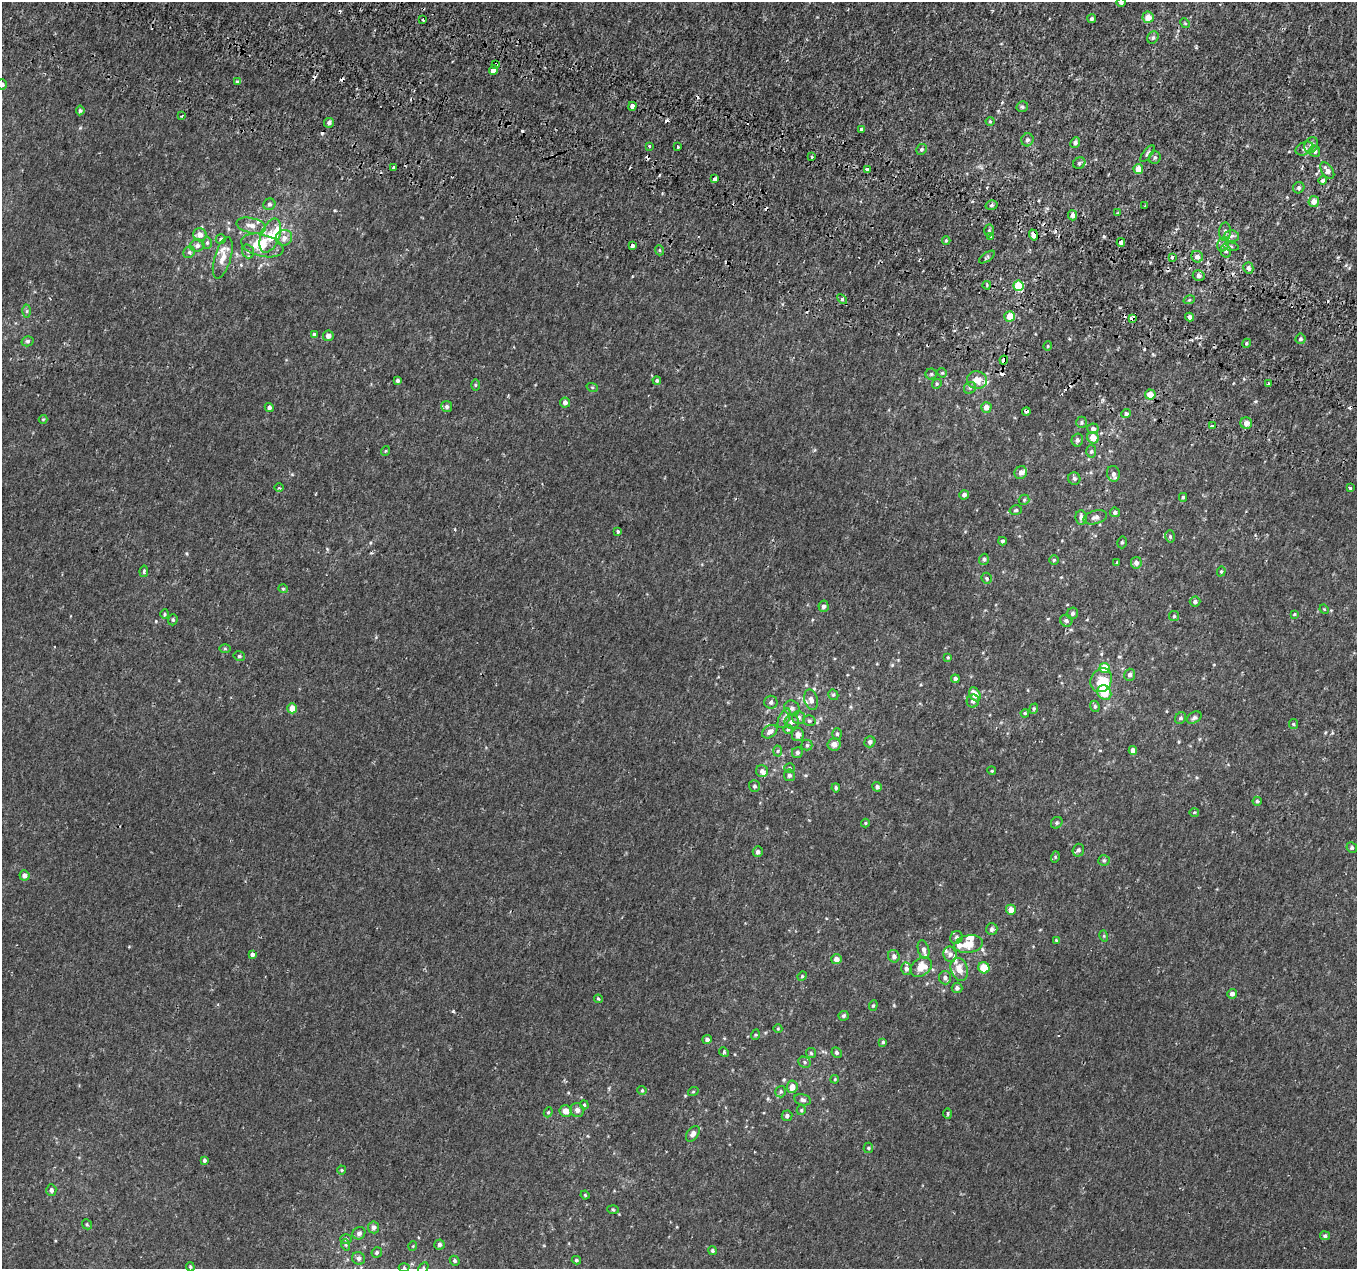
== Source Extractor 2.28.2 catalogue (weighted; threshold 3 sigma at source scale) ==
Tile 11 of 4 x 4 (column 3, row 3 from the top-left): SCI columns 2769-4123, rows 1572-2838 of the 5544 x 5737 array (HDU 1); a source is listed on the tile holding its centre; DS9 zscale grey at full resolution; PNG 1359 x 1271 px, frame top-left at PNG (2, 2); each listed source drawn as its Kron ellipse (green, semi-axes under 4 px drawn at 4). Shown black and unused: <1% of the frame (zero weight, under 2 of 3 exposures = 5% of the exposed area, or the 3 px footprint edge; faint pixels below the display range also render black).
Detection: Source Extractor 2.28.2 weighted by HDU 2 'WHT'; one run over the whole footprint, this tile lists its part. Background 5.62e-04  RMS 0.0017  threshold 0.00757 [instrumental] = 3 sigma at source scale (4.5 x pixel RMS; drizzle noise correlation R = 1.50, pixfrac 1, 0.0396/0.0396 arcsec/px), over >= 5 px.
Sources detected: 299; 1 inside a brighter object's white glare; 18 cosmic-ray / hot-pixel residue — neither listed nor drawn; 18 inside a brighter listed object's ellipse — not listed separately; the other 262 listed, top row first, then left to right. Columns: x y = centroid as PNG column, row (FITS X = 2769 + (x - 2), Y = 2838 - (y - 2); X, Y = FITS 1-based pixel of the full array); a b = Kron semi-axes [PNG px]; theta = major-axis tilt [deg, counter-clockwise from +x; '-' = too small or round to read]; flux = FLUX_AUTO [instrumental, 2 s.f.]
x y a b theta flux
1121 2 4 4 - 0.42
1148 17 5 5 - 1.7
1092 19 4 4 - 0.32
423 20 2 2 - 0.17
1185 23 5 4 - 0.18
1153 37 6 5 - 0.33
496 64 3 3 - 1.1
493 70 5 4 - 4.2
237 82 3 3 - 0.36
2 84 5 5 - 0.38
632 106 4 3 - 5.5
1022 107 6 5 - 0.31
80 110 5 4 - 0.31
181 116 3 2 - 0.16
990 121 4 4 - 0.18
329 123 5 4 - 0.45
861 130 4 3 - 0.55
1027 140 6 6 - 0.41
1075 143 6 4 64 0.51
1311 145 8 6 60 0.71
649 146 4 3 - 0.26
678 147 3 2 - 0.2
1304 148 9 6 25 0.54
922 149 5 5 - 0.33
1315 151 5 5 - 0.45
1147 153 10 3 52 0.27
812 157 3 3 - 0.27
1155 157 6 6 - 0.35
1079 163 6 5 - 0.31
393 168 4 3 - 0.49
867 169 4 3 - 1.1
1138 169 5 5 - 1.6
1327 171 9 5 -54 0.98
715 179 4 3 - 1.5
1323 180 4 4 - 0.38
1299 188 6 5 - 0.36
1314 201 5 5 - 1.2
269 204 6 5 - 0.36
992 205 6 4 16 0.35
1145 206 2 2 - 0.12
1118 213 4 3 - 0.13
1072 215 5 4 - 0.74
251 226 15 7 -12 1.2
989 230 6 5 - 0.24
1225 232 9 6 88 0.49
200 235 6 6 - 1
1033 235 5 4 - 1.1
270 236 18 9 69 2.3
1231 236 7 6 - 0.46
991 237 4 3 - 0.13
284 238 8 8 - 0.92
221 239 5 4 - 0.28
946 241 4 4 - 0.17
1121 242 4 3 - 2.1
207 243 6 5 - 0.3
1223 244 7 5 69 0.49
197 245 7 6 - 0.53
262 245 21 11 -14 3.9
632 246 3 3 - 2.8
1231 246 8 4 -9 0.31
659 250 5 3 - 0.19
248 251 7 5 -71 0.39
1226 251 6 5 - 0.35
189 252 6 5 - 0.34
987 257 9 3 35 0.21
1172 257 4 3 - 0.49
1197 257 6 5 - 0.8
223 258 21 8 73 1.6
1248 268 6 5 - 0.48
1199 276 6 5 - 0.52
987 285 4 3 - 0.17
1018 286 5 5 - 5.1
842 299 6 4 -46 0.23
1189 300 6 3 18 0.18
27 311 6 4 90 0.27
1009 316 5 5 - 2
1189 317 4 3 - 0.86
1132 319 4 3 - 2.5
314 334 4 4 - 0.24
328 336 5 5 - 0.87
1300 339 5 5 - 0.3
28 341 6 5 - 0.32
1246 343 5 4 - 0.25
1048 346 4 4 - 0.16
1004 360 4 4 - 1.2
942 373 5 4 - 0.2
931 374 5 5 - 0.25
657 380 4 4 - 0.27
977 380 10 8 -12 1.6
397 381 4 3 - 0.39
937 384 5 4 - 0.19
1269 384 4 2 - 0.24
475 385 5 3 - 0.18
592 387 6 3 -18 0.16
970 388 6 5 - 0.33
1150 394 5 5 - 2
565 403 5 5 - 0.62
447 406 5 5 - 0.4
269 407 4 4 - 0.41
986 407 5 5 - 1
1026 411 4 3 - 0.62
1126 414 4 4 - 0.4
43 419 4 4 - 0.15
1082 422 6 5 - 0.3
1246 423 6 5 - 1
1212 426 4 4 - 0.77
1093 429 6 5 - 0.51
1093 438 6 5 - 1.7
1077 440 6 5 - 0.48
385 451 5 3 - 0.13
1091 451 6 5 - 0.27
1021 473 7 6 - 0.73
1113 474 8 6 -75 0.56
1074 479 6 6 - 0.4
279 488 5 3 - 0.17
1350 488 3 3 - 0.22
964 495 5 4 - 0.53
1183 497 4 3 - 0.23
1024 500 5 5 - 0.24
1016 510 6 4 14 0.25
1115 512 5 5 - 0.41
1095 517 12 6 14 0.7
1081 518 7 5 -85 0.72
618 532 4 3 - 0.34
1170 536 6 5 - 0.28
1002 541 4 4 - 0.3
1122 542 6 4 75 0.25
984 559 5 5 - 0.32
1054 560 5 4 - 0.23
1117 563 4 2 - 0.12
1136 563 6 5 - 0.68
144 571 6 4 80 0.26
1221 571 5 4 - 0.2
987 578 6 5 - 0.26
283 589 4 4 - 0.19
1195 601 5 5 - 0.37
824 606 5 5 - 0.52
1324 609 5 4 - 0.15
1072 613 6 5 - 0.41
165 614 4 4 - 0.19
1294 614 4 3 - 0.15
1174 616 5 5 - 0.22
173 620 6 4 70 0.24
1066 621 6 5 - 0.39
225 649 5 3 - 0.17
239 656 6 4 -13 0.27
948 657 4 3 - 0.15
1105 668 5 5 - 3.6
1130 675 6 5 - 0.47
955 679 4 4 - 0.42
1101 680 12 10 64 2.8
1104 693 8 6 -51 4.1
975 694 7 5 -62 1.3
833 695 5 5 - 0.26
811 700 10 6 -73 0.66
973 701 6 6 - 0.5
771 702 6 6 - 0.45
1095 706 6 4 -69 0.26
292 708 5 5 - 1.7
792 708 8 7 - 0.66
1034 709 5 4 - 0.19
1025 713 4 3 - 0.18
784 718 10 5 66 0.53
799 718 6 6 - 0.52
1181 718 6 5 - 0.33
1194 718 8 5 31 0.39
809 721 6 5 - 0.31
792 722 7 7 - 0.75
1293 724 5 4 - 0.18
788 729 4 4 - 0.19
770 732 8 6 35 0.79
837 734 6 5 - 0.29
798 735 7 6 - 0.89
870 742 6 5 - 0.44
834 744 6 6 - 0.95
807 745 5 5 - 0.3
1133 750 4 4 - 0.99
777 751 5 3 - 0.21
797 752 6 5 - 0.4
790 768 5 4 - 0.21
762 771 6 6 - 0.57
992 771 4 3 - 0.15
789 775 5 5 - 0.47
754 786 6 5 - 0.33
877 787 5 4 - 0.39
836 788 4 3 - 0.25
1257 801 4 4 - 0.27
1194 812 5 3 - 0.17
865 823 4 4 - 0.16
1057 823 6 5 - 0.29
1352 848 5 5 - 0.33
1078 850 6 5 - 0.41
758 852 5 5 - 0.44
1055 857 5 3 - 0.18
1104 860 5 5 - 0.26
24 875 5 5 - 0.76
1011 910 5 5 - 1.4
992 929 6 6 - 0.42
1104 936 6 3 -73 0.17
956 937 6 6 - 0.44
1056 940 3 3 - 0.14
969 944 14 8 10 2.2
923 950 9 5 -75 0.55
950 954 8 6 -72 0.57
252 955 4 3 - 0.78
894 956 6 5 - 0.51
836 959 5 5 - 1
921 967 12 8 36 2.2
984 968 6 5 - 2.9
906 969 6 5 - 0.47
959 969 12 8 -71 1.8
802 976 5 4 - 0.2
945 978 7 6 - 0.49
957 988 5 5 - 0.46
1232 994 5 5 - 0.67
598 999 4 3 - 0.26
873 1005 5 4 - 0.2
843 1016 5 5 - 0.31
778 1029 4 4 - 0.15
755 1035 5 3 - 0.17
707 1039 5 4 - 0.4
883 1042 4 4 - 0.2
724 1052 5 4 - 0.23
811 1053 5 5 - 0.22
837 1053 5 4 - 0.32
805 1062 6 5 - 0.3
835 1079 4 3 - 0.14
792 1087 6 5 - 1.2
642 1090 4 4 - 0.18
693 1092 5 3 - 0.14
781 1092 6 5 - 0.25
803 1100 8 5 -14 0.5
584 1105 4 3 - 0.19
577 1110 7 6 - 0.66
801 1110 5 4 - 0.21
566 1111 6 6 - 1.3
548 1112 5 4 - 0.21
948 1114 5 3 - 0.18
787 1116 5 5 - 0.44
693 1134 9 5 55 0.64
868 1148 5 5 - 0.22
204 1160 4 4 - 0.3
342 1170 4 4 - 0.17
51 1190 5 5 - 0.46
585 1195 4 3 - 0.15
613 1210 6 4 -3 0.17
87 1224 5 4 - 0.22
373 1227 6 5 - 0.49
359 1233 7 6 - 0.46
1325 1236 5 4 - 0.32
346 1239 5 5 - 0.29
439 1244 5 5 - 0.41
346 1245 6 3 -72 0.22
413 1246 4 3 - 0.11
712 1251 4 4 - 0.25
377 1252 5 5 - 0.27
359 1258 7 6 - 0.4
576 1260 4 3 - 0.25
455 1261 5 4 - 0.26
190 1267 4 3 - 0.19
404 1268 5 3 - 0.17
423 1268 6 4 61 0.27
Overlapping masked pixels (flux is a lower limit): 7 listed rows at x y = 496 64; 493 70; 1033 235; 1009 316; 1132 319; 1004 360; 1026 411
Isophote crosses this tile's border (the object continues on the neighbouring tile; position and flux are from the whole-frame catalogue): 3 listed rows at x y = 1121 2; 2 84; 423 1268
Unlisted compact peaks at least as high as the median listed source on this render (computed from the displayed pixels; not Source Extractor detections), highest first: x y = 453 1011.